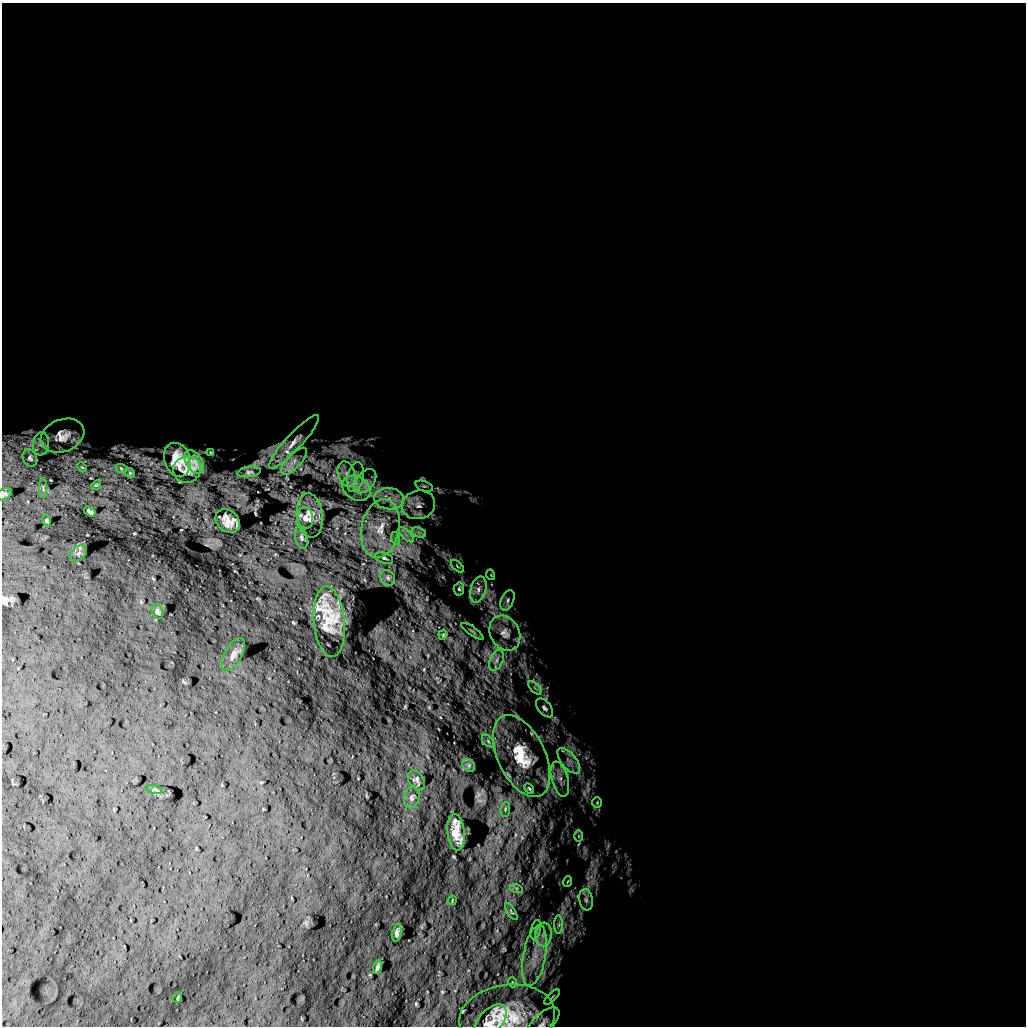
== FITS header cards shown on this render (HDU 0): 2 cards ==
NAXIS1  =                 1024 /
NAXIS2  =                 1024 /

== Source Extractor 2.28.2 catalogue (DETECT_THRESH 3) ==
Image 1024 x 1024 px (HDU 0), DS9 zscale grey, 1 PNG px = 1 image px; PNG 1028 x 1028 px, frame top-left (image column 1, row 1024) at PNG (2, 3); each listed source drawn as its Kron ellipse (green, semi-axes under 4 px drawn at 4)
Background 5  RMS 780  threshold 2330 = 3 sigma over >= 5 px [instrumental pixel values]
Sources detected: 80; all 80 listed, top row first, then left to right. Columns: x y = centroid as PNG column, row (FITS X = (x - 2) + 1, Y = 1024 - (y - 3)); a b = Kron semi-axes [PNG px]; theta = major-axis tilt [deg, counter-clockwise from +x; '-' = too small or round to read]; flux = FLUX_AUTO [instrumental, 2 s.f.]
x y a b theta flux
62 436 22 16 21 8.4e+05
294 442 36 8 47 7.5e+05
41 444 11 8 82 2.7e+05
211 453 4 2 - 5.1e+04
30 458 9 7 -64 1.3e+05
177 460 17 13 -72 8.9e+05
294 461 17 7 47 3.7e+05
194 462 13 8 -59 4.7e+05
82 467 5 3 - 5.2e+04
121 468 5 3 - 5.0e+04
187 470 14 13 - 3.1e+05
249 472 12 5 9 1.3e+05
130 473 5 4 - 6.2e+04
347 474 13 8 -72 4.8e+05
355 477 15 8 78 4.0e+05
365 481 14 9 50 4.7e+05
96 485 5 4 - 4.9e+04
424 486 9 4 -18 1.2e+05
43 488 10 2 90 4.7e+04
356 488 15 11 -32 7.1e+05
4 494 8 5 27 9.9e+04
389 499 15 10 -6 7.6e+05
419 505 17 14 15 7.5e+05
90 512 6 3 -32 1.1e+05
310 516 22 13 -84 5.9e+05
305 518 11 8 -83 2.6e+05
47 521 6 3 -71 5.5e+04
228 521 13 10 -40 6.0e+05
380 528 29 19 78 2.1e+06
419 533 7 4 -19 1.9e+05
406 535 10 3 -45 1.9e+05
301 538 11 6 -76 1.6e+05
395 538 6 4 -73 1.1e+05
78 553 10 6 41 1.7e+05
384 558 9 5 -19 1.2e+05
457 566 8 4 -43 7.7e+04
491 575 5 3 - 4.6e+04
388 578 8 7 - 1.8e+05
459 589 6 5 - 9.6e+04
478 589 13 7 74 3.8e+05
507 600 10 6 67 1.9e+05
157 612 8 5 -70 1.1e+05
329 622 35 15 -85 1.7e+06
472 631 13 3 -35 8.7e+04
505 633 18 14 -61 7.5e+05
443 635 5 3 - 4.7e+04
233 655 18 8 62 3.6e+05
496 660 11 6 65 2.6e+05
535 688 8 4 -45 1.1e+05
544 708 11 6 -50 1.9e+05
488 741 7 4 -46 1.1e+05
521 756 44 23 -64 3.0e+06
569 761 15 7 -51 4.3e+05
469 765 7 5 -47 1.2e+05
560 779 18 8 -75 5.3e+05
416 780 11 7 -54 2.1e+05
529 788 5 3 - 7.0e+04
154 790 8 4 -8 7.8e+04
412 797 11 7 75 2.0e+05
597 803 5 4 - 6.8e+04
505 809 7 5 83 9.3e+04
456 832 18 8 -84 6.9e+05
579 836 6 4 -89 6.3e+04
568 881 5 2 - 4.2e+04
516 888 6 4 -18 9.2e+04
452 900 5 2 - 4.0e+04
586 900 11 6 -80 2.2e+05
511 911 10 3 -58 7.8e+04
559 925 9 4 90 1.3e+05
536 930 10 5 76 1.3e+05
397 933 9 4 79 1.7e+05
543 935 12 8 85 4.0e+05
535 955 31 11 80 1.3e+06
377 967 6 3 73 1.1e+05
512 982 5 3 - 5.0e+04
552 997 10 3 45 7.6e+04
178 998 5 2 - 3.9e+04
507 1017 48 32 9 3.6e+06
490 1022 21 11 48 5.0e+05
543 1023 20 9 43 4.7e+05
At the frame edge (FLAGS 8, measured only in part): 2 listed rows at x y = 4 494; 543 1023